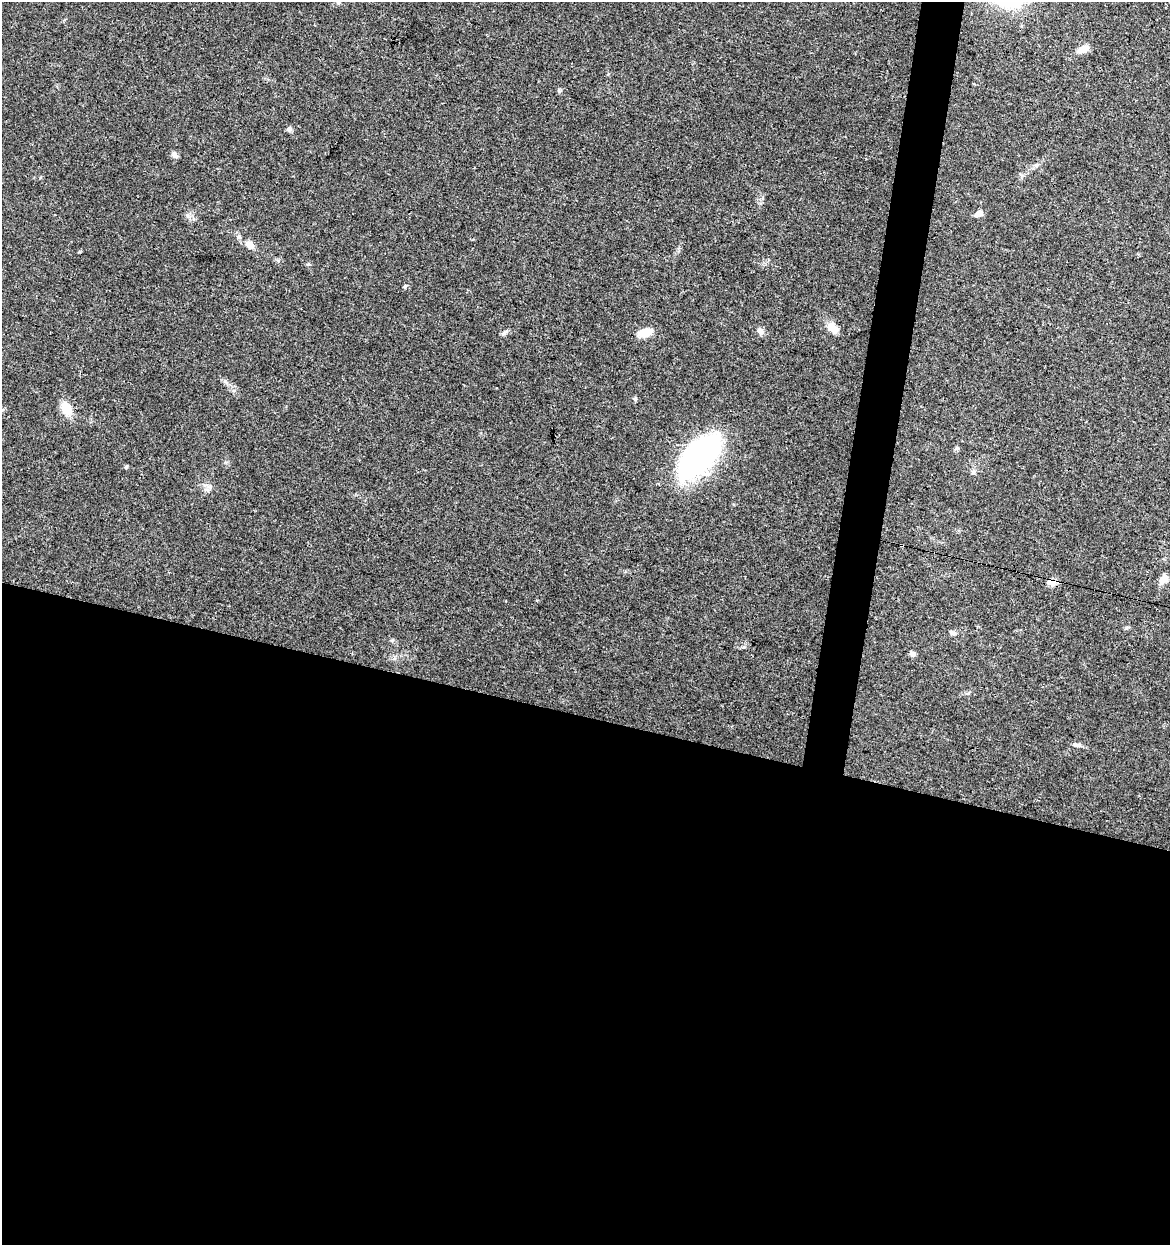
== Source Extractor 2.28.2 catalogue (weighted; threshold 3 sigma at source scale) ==
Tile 14 of 4 x 4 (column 2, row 4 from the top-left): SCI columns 1455-2622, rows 2-1244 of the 5182 x 4982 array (HDU 1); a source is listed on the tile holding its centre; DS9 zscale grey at full resolution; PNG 1172 x 1247 px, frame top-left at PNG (2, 2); no overlay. Shown black and unused: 45% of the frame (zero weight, under 3 of 4 exposures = <1% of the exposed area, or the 3 px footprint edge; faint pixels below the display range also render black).
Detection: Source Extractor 2.28.2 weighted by HDU 2 'WHT'; one run over the whole footprint, this tile lists its part. Background 0.0353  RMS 0.0034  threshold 0.0155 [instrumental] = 3 sigma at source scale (4.5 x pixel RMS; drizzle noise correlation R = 1.50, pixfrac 1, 0.0396/0.0396 arcsec/px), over >= 5 px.
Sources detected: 22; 1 inside a brighter object's white glare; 1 cosmic-ray / hot-pixel residue — not listed; the other 20 listed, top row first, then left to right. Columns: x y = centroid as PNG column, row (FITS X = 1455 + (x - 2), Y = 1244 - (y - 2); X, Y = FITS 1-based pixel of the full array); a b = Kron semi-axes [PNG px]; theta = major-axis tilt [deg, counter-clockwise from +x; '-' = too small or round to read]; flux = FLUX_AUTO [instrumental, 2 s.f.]
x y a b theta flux
1083 49 12 8 33 3.1
289 129 7 6 - 0.81
175 155 10 5 -58 1.1
979 214 10 6 30 2
239 237 7 5 -14 0.81
249 245 13 9 -35 2.4
405 286 6 4 44 0.44
833 328 15 9 -44 3.7
761 331 10 8 -43 1.4
645 332 18 9 15 4.5
635 399 6 5 - 0.53
66 409 15 11 -62 5.5
696 461 43 26 32 75
126 467 6 3 54 0.43
207 490 7 4 -19 0.76
1163 579 13 8 56 2.7
1051 582 13 8 -5 2.1
953 633 12 5 -30 0.88
913 654 8 6 -4 0.99
1076 745 12 6 -8 1.4
Overlapping masked pixels (flux is a lower limit): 1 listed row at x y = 1051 582
Unlisted compact peaks at least as high as the median listed source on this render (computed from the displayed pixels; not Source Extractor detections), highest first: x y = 225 381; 504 333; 744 647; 187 215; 559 90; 957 448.